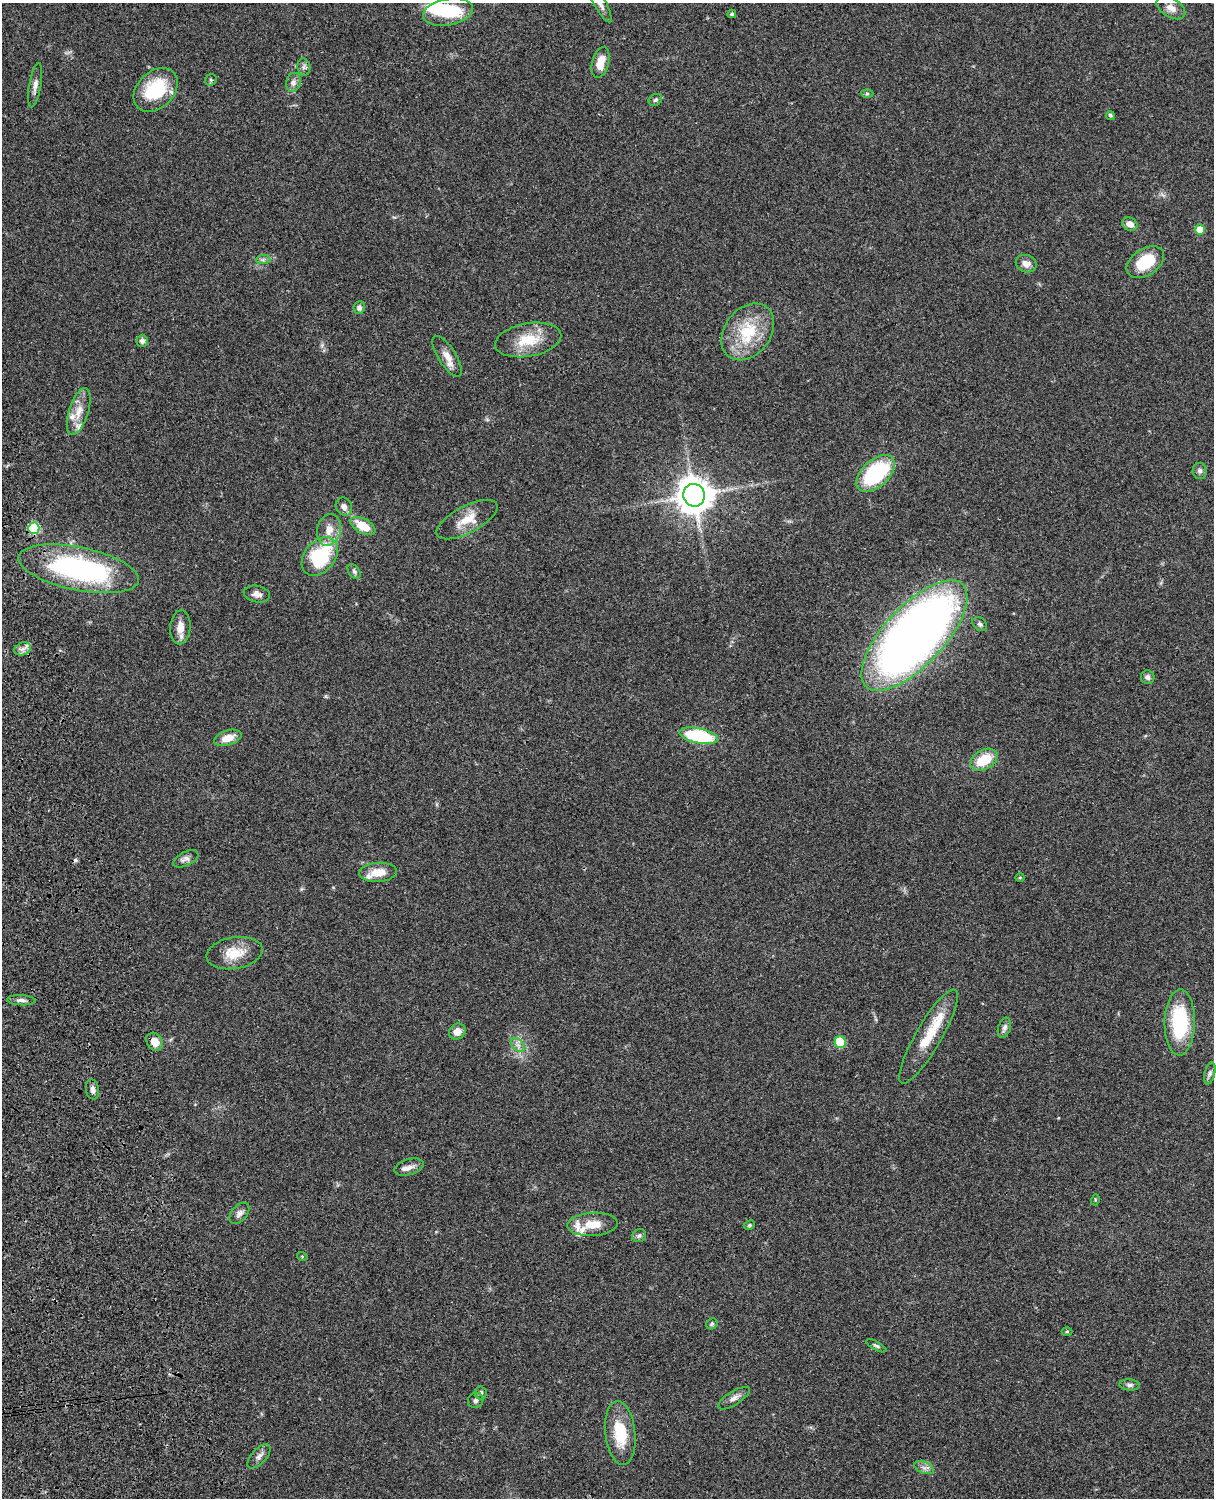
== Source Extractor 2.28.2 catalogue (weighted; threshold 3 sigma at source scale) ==
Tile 7 of 4 x 3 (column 3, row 2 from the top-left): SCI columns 2547-3758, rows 1773-3268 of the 5089 x 4926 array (HDU 1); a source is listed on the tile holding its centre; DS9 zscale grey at full resolution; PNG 1216 x 1500 px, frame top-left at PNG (2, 3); each listed source drawn as its Kron ellipse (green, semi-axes under 4 px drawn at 4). Shown black and unused: <1% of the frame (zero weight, under 3 of 4 exposures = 6% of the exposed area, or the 3 px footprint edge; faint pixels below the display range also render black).
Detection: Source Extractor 2.28.2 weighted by HDU 2 'WHT'; one run over the whole footprint, this tile lists its part. Background 0.076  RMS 0.0058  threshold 0.0261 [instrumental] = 3 sigma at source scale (4.5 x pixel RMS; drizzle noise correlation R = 1.50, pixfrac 1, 0.05/0.05 arcsec/px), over >= 5 px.
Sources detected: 83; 1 inside a brighter object's white glare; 1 cosmic-ray / hot-pixel residue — neither listed nor drawn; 6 inside a brighter listed object's ellipse — not listed separately; the other 75 listed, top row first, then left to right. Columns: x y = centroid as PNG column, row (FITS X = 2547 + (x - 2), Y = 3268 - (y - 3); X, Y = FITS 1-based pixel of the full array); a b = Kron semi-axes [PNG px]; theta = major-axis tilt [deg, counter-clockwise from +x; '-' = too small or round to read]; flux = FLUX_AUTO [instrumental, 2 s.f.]
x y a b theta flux
600 3 22 6 -61 3.7
1171 8 16 9 -30 4.4
448 12 25 13 10 32
732 14 4 4 - 0.94
600 62 16 8 75 8.5
304 67 8 6 -79 1.6
211 80 6 5 - 0.97
293 82 10 7 78 2.7
35 85 22 6 80 3.2
156 90 25 18 44 33
867 93 6 4 1 0.8
655 100 7 5 32 1.1
1110 115 4 4 - 1.2
1130 224 8 6 -23 4.1
1200 230 5 5 - 10
263 260 7 4 1 1.2
1145 262 21 13 34 22
1026 264 10 8 -21 4
359 308 6 6 - 1.8
748 332 31 23 52 27
528 340 33 16 10 17
142 341 6 5 - 1.9
447 356 23 9 -57 6
79 411 24 10 73 8.2
1200 471 8 7 - 1.7
876 473 23 13 43 54
694 495 11 11 - 1100
344 507 9 8 - 2.9
467 520 34 13 27 11
363 526 13 7 -28 12
34 528 5 5 - 35
329 530 16 11 74 6.7
320 557 21 15 50 42
79 569 61 21 -12 110
354 571 8 5 -54 1.3
257 594 13 8 -11 3.2
980 624 8 6 -39 1.5
180 627 17 10 86 6.2
914 636 70 30 47 570
23 649 8 6 20 2.6
1148 677 7 7 - 1.9
699 736 19 7 -11 48
228 738 14 7 18 6.9
984 760 14 9 29 17
186 859 13 7 26 2.5
378 872 19 9 4 8.1
1020 877 4 3 - 0.47
234 953 28 16 9 13
21 1000 14 5 -2 2.3
1180 1022 33 15 89 43
1004 1028 10 6 71 2.2
457 1032 8 7 - 5.2
928 1036 54 13 60 20
155 1042 9 7 -55 6.8
840 1042 6 5 - 25
518 1045 8 5 -45 2.1
1210 1073 11 5 76 1.6
93 1089 10 6 -78 2.2
409 1167 15 8 16 3.3
1095 1200 5 3 - 0.6
239 1213 12 7 50 2.6
593 1224 25 11 3 10
749 1225 6 4 24 0.83
639 1236 7 6 - 1.4
302 1256 5 3 - 0.56
712 1324 6 5 - 0.98
1067 1331 5 3 - 0.58
876 1346 11 4 -30 1.2
1130 1385 10 5 -4 1.7
481 1393 6 6 - 1.3
734 1398 18 6 32 3.2
476 1400 8 7 - 1.7
620 1433 32 15 -84 21
259 1456 15 7 48 2.8
924 1468 10 5 -22 2.3
Isophote crosses this tile's border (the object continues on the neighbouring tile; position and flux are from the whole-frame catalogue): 1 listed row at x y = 600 3